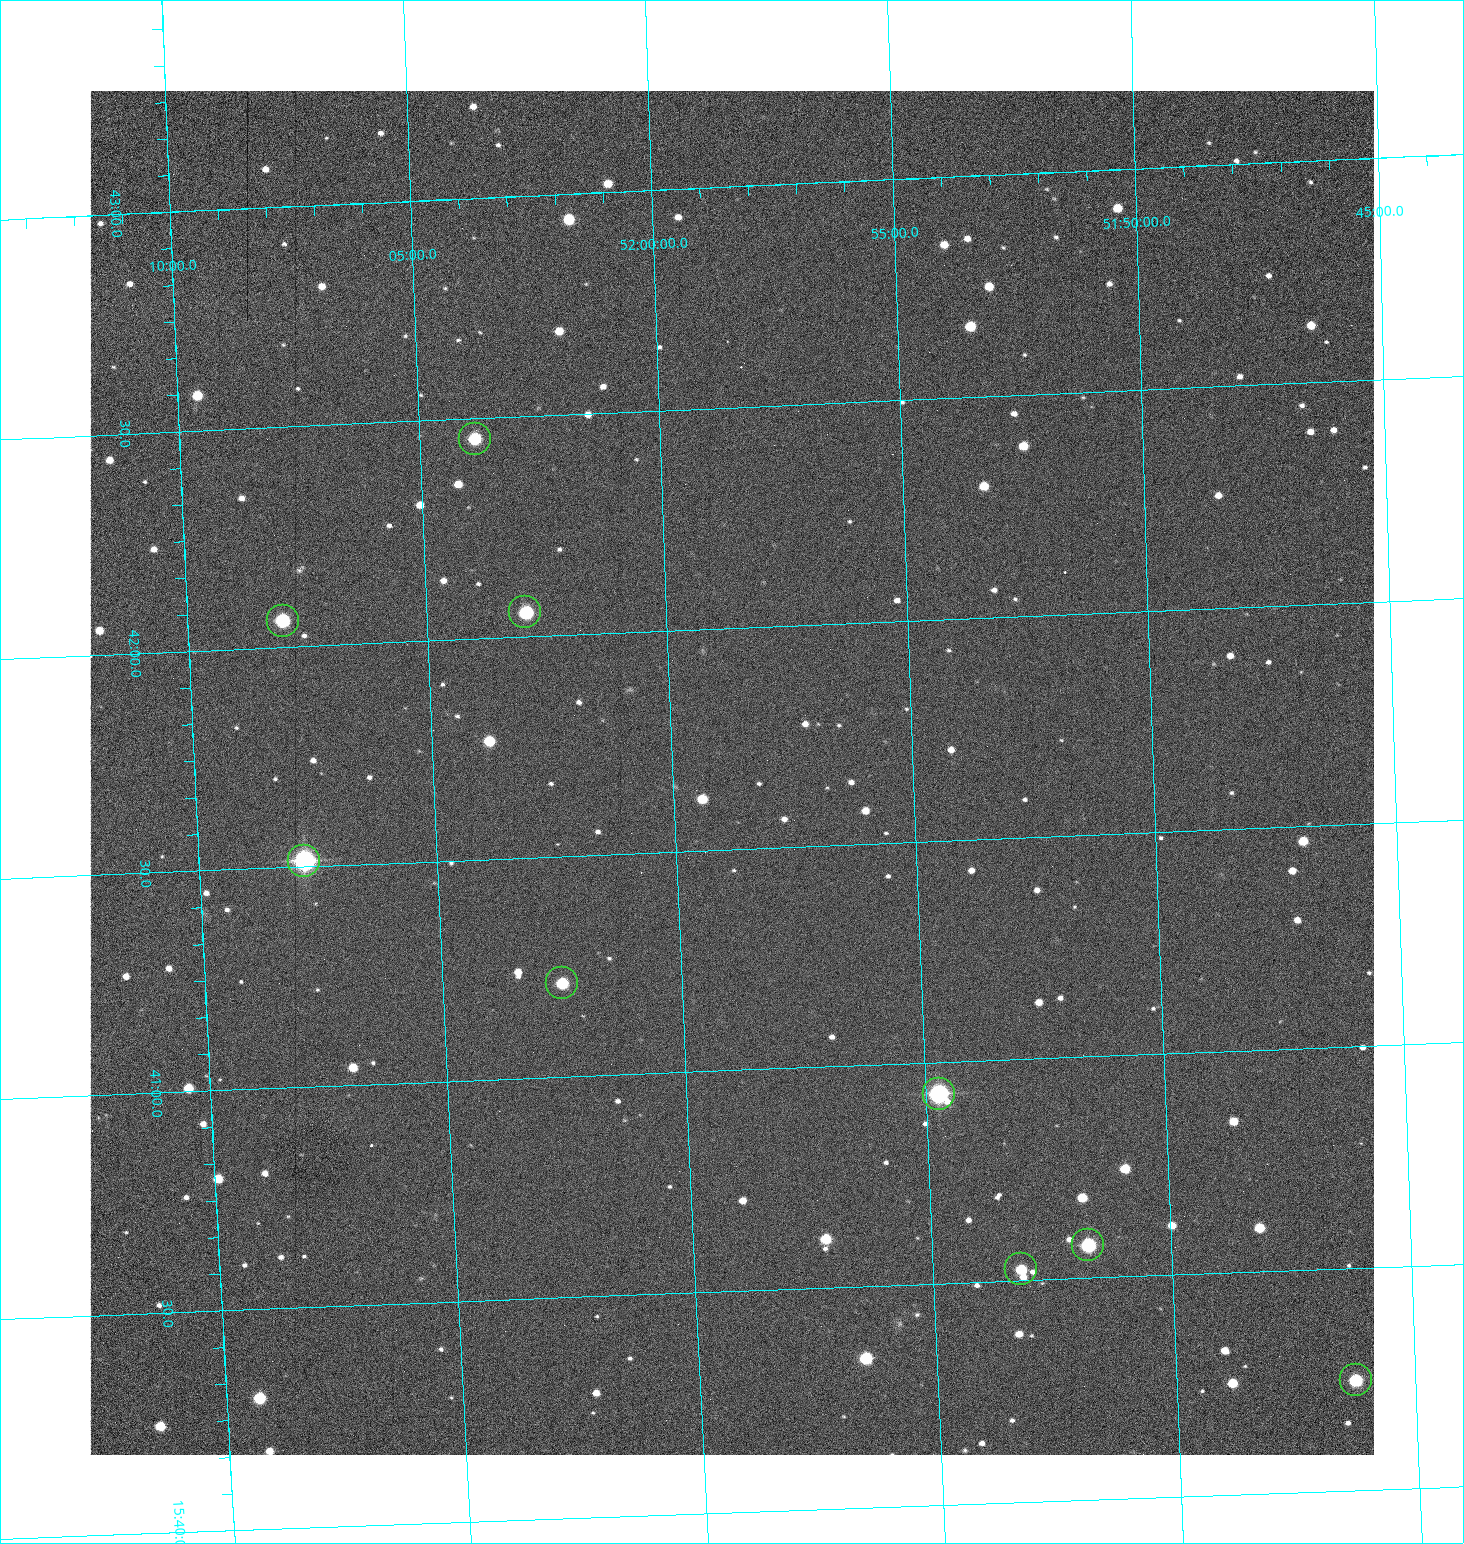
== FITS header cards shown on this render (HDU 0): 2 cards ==
NAXIS1  =                 1284 /fastest changing axis
NAXIS2  =                 1364 /next to fastest changing axis

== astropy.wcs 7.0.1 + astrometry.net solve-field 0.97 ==
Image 1284 x 1364 px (HDU 0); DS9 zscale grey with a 90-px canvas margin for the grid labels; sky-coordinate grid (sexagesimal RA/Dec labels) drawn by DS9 from the SOLVED WCS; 9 Tycho-2 reference stars matched to detected sources circled (green)
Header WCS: RA---TAN/DEC--TAN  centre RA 15:41:40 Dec +51:59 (235.42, +51.98 deg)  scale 1.26 arcsec/px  FOV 26.9' x 28.5'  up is +92 deg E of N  parity flipped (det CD > 0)
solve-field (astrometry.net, Tycho-2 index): VERIFIED the header's WCS against the Tycho-2 star catalogue (9 matches, 0 conflicts) and refined it, rather than solving blind
Solved WCS: RA---TAN-SIP/DEC--TAN-SIP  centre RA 15:41:40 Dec +51:59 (235.42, +51.98 deg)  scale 1.25 arcsec/px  FOV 26.8' x 28.5'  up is +92 deg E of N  parity flipped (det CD > 0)
The solver's refit moves the header's centre by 0.58 arcsec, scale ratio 0.9971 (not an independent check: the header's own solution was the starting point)
Tycho-2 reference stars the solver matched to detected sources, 9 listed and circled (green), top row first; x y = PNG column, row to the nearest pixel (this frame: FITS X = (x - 91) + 1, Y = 1364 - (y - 91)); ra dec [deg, ICRS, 3 dp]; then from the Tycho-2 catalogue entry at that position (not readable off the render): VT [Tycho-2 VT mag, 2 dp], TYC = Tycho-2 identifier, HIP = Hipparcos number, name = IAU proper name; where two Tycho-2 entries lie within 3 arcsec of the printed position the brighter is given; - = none
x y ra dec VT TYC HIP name
476 439 235.614 +52.064 11.61 3489-1132-1 - -
526 612 235.514 +52.049 11.19 3489-1407-1 - -
284 621 235.515 +52.133 11.12 3489-1380-1 - -
305 861 235.378 +52.130 9.31 3489-1322-1 76850 -
563 983 235.303 +52.042 11.52 3489-958-1 - -
940 1094 235.232 +51.912 9.59 3489-824-1 - -
1089 1245 235.143 +51.862 10.97 3489-1016-1 - -
1022 1269 235.131 +51.886 12.29 3489-908-1 - -
1357 1380 235.062 +51.771 11.53 3489-1453-1 - -